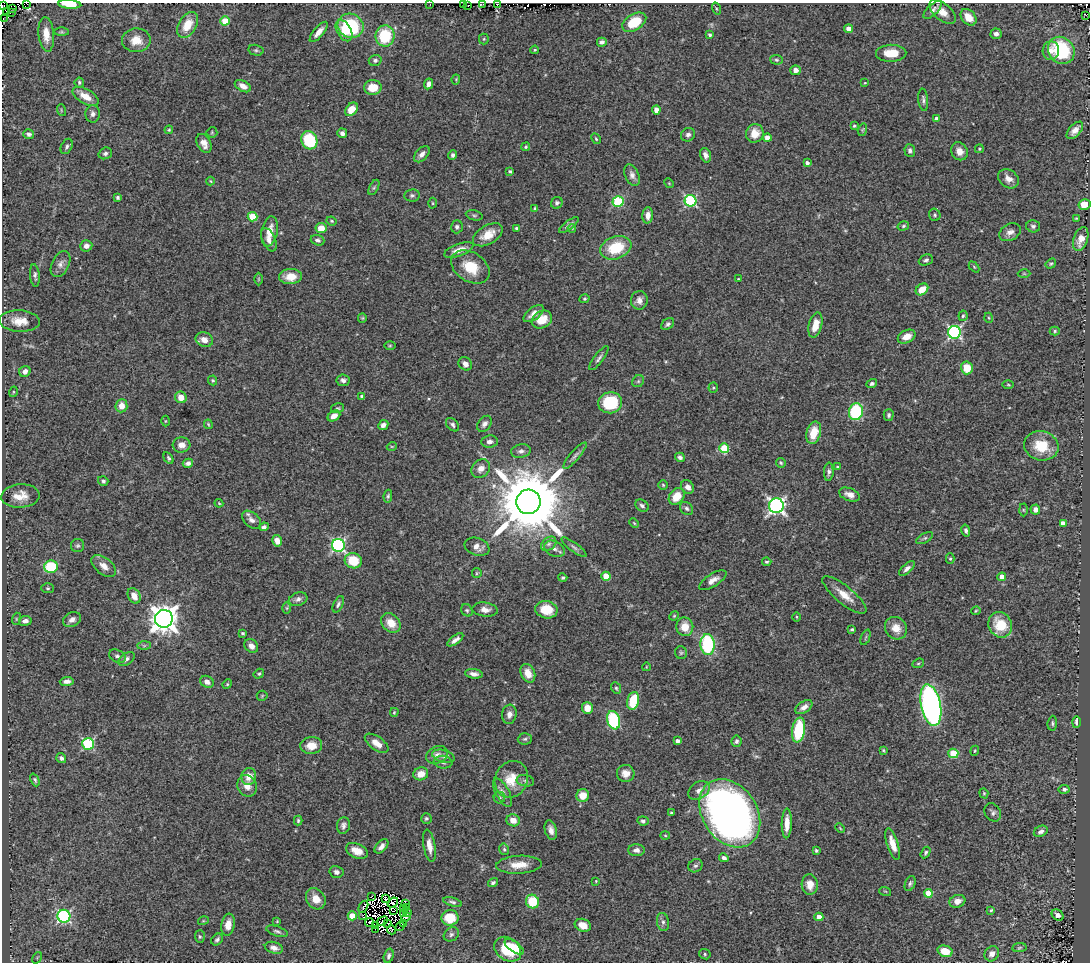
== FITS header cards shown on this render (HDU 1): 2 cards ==
NAXIS1  =                 1088
NAXIS2  =                  960

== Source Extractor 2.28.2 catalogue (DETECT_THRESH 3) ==
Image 1088 x 960 px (HDU 1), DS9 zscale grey, 1 PNG px = 1 image px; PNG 1092 x 964 px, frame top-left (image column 1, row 960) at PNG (2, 3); each listed source drawn as its Kron ellipse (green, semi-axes under 4 px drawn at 4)
Background 0.545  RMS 0.027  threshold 0.0819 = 3 sigma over >= 5 px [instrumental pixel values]
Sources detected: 384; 14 with non-positive FLUX_AUTO (blend fragments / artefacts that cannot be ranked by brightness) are neither listed nor drawn; the other 370 listed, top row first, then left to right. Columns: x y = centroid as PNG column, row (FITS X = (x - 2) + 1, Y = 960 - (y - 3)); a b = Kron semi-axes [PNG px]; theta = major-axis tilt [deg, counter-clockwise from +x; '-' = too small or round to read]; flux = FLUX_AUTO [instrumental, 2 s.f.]
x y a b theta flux
27 4 3 2 - 15
70 4 11 4 -4 25
430 4 2 2 - 1.1
464 4 2 2 - 9.5
483 4 3 2 - 2.5
497 4 3 2 - 84
2 6 3 2 - 55
468 6 2 2 - 9.4
13 8 2 2 - 8.1
716 9 6 3 -71 1.9
932 10 11 5 45 7.1
6 12 2 2 - 13
12 12 3 2 - 48
942 12 16 8 -39 18
1086 16 3 2 - 2.4
968 17 9 6 -46 24
4 19 2 2 - 24
225 21 4 4 - 45
634 22 13 8 31 59
187 25 14 8 60 38
350 26 13 12 - 130
849 29 4 4 - 14
344 31 12 7 -60 18
61 32 7 4 0 2.4
319 32 12 5 50 13
46 34 17 7 -85 20
996 34 5 5 - 7.1
710 35 4 3 - 4.3
385 36 10 9 - 86
484 39 5 5 - 2.3
136 40 14 12 1 23
602 42 5 4 - 5.4
256 50 7 5 -14 3.7
535 50 4 3 - 2.1
1061 50 14 12 -48 110
1051 51 9 8 - 12
891 53 15 8 1 34
375 60 6 5 - 4.6
776 60 6 4 -4 3
795 70 5 5 - 11
456 79 5 3 - 1.8
79 82 5 4 - 3.3
865 83 3 2 - 1.4
428 84 5 4 - 8.2
243 86 9 5 -29 13
373 87 9 7 -1 30
86 96 14 7 -30 24
923 100 11 5 -84 5.2
351 109 7 5 51 27
61 110 6 3 -72 2
656 110 4 4 - 15
93 114 8 7 - 7.5
937 119 4 4 - 9.3
854 126 4 3 - 2.4
169 130 4 3 - 2.3
862 130 6 4 72 2.4
1075 130 10 6 47 12
212 132 5 5 - 2.2
342 133 5 4 - 7.2
755 133 9 8 - 22
29 134 5 4 - 5.1
688 135 7 6 - 5.5
767 138 4 4 - 16
596 139 6 4 -62 2.2
309 140 9 8 - 120
204 143 10 6 -60 13
67 146 8 5 65 4.9
526 147 4 4 - 2.6
979 149 4 4 - 2.7
910 150 6 5 - 5.3
959 151 9 8 - 14
105 153 7 5 19 5.5
422 154 9 6 47 9.7
453 155 5 4 - 4.6
705 155 7 5 -71 8.5
807 163 4 3 - 6.3
510 171 3 3 - 3.2
632 175 11 6 -66 9.2
1008 179 11 8 -33 13
210 181 4 4 - 1.8
669 183 5 4 - 2
374 187 8 4 63 3.4
412 195 8 6 8 4.4
118 197 4 3 - 3.4
618 201 5 5 - 160
690 201 6 5 - 230
433 203 5 3 - 2
557 203 6 5 - 4
1084 204 6 5 - 37
535 209 4 3 - 2.7
474 215 8 5 -12 3.2
648 215 8 5 86 10
935 215 6 5 - 3.3
253 217 5 4 - 51
1076 218 3 2 - 1.5
332 221 5 3 - 2.2
569 225 12 3 38 6.4
903 226 6 4 17 2.9
1033 226 7 6 - 4.6
457 227 6 6 - 5
321 228 5 5 - 24
517 228 4 3 - 3.4
572 228 4 3 - 1.9
269 231 15 8 79 23
1010 232 11 8 29 11
488 235 16 9 31 29
1081 239 12 7 72 20
269 240 12 6 -66 11
318 240 7 5 -18 5
86 246 6 5 - 9.5
616 248 16 11 20 69
459 250 15 6 20 17
926 260 7 5 23 4.5
60 264 14 8 63 11
1051 264 6 4 34 2.7
470 267 21 14 -33 52
974 267 6 4 -46 2.2
1024 274 6 4 -1 2.5
35 275 11 5 -84 5.4
290 277 11 7 1 24
258 279 6 4 90 2.1
738 279 3 2 - 1.3
922 289 7 5 39 27
585 299 5 4 - 2.2
639 300 9 8 - 11
534 314 12 6 36 14
963 316 5 4 - 3
362 318 5 4 - 2.1
989 318 5 3 - 1.9
542 320 11 8 30 32
20 321 20 10 -3 28
668 324 7 5 37 4.9
815 325 13 6 76 27
1055 331 5 4 - 2.6
954 332 6 6 - 330
907 337 9 6 26 18
204 340 9 7 -23 15
390 346 5 3 - 2
599 358 14 4 52 6
465 364 7 6 - 9.7
967 368 6 6 - 34
25 371 6 5 - 9.3
213 380 5 4 - 2.7
343 380 6 5 - 6.5
638 381 6 5 - 3.2
872 384 5 4 - 4.5
1008 385 5 3 - 2.1
713 388 5 4 - 2.6
13 392 5 3 - 1.9
362 396 3 3 - 3.8
181 397 6 5 - 21
610 403 12 10 11 97
121 406 6 6 - 20
338 408 7 4 13 2.9
856 412 8 7 - 140
889 415 6 5 - 3.7
334 416 7 5 34 14
165 421 5 3 - 1.7
208 424 5 3 - 2.2
484 424 9 6 53 6.9
383 425 5 4 - 7.4
453 425 8 5 -48 4.6
814 433 11 7 74 36
489 442 8 6 6 8
181 445 9 7 5 12
392 446 5 3 - 1.6
1041 446 17 14 -14 54
724 448 5 5 - 67
521 451 10 6 11 7
575 456 16 4 49 7
680 457 5 4 - 6.2
168 458 6 4 -60 3.6
188 463 5 4 - 6.6
781 463 5 4 - 2.4
838 467 3 3 - 3.1
481 468 10 8 45 14
829 472 9 5 86 5.7
103 481 5 4 - 4.3
663 485 5 5 - 2.3
688 487 7 6 - 9
850 495 11 6 -20 12
20 496 19 11 4 27
388 496 6 4 81 3
677 496 9 7 49 34
528 502 12 12 - 23000
219 503 4 3 - 1.7
642 506 7 5 -35 5.5
776 506 7 7 - 610
687 508 7 5 -45 4.6
1023 510 6 4 -88 2.5
1035 510 5 5 - 10
252 520 11 7 -43 9.5
634 523 5 3 - 1.9
1063 523 4 4 - 12
264 527 5 4 - 5.2
966 531 6 4 -78 5
925 538 9 4 27 3.6
277 541 6 5 - 12
549 544 8 6 40 6.3
338 545 6 6 - 340
78 546 7 6 - 3.8
477 547 13 8 -20 15
574 547 15 4 -37 6
554 549 11 7 -26 11
950 559 5 4 - 2.5
353 561 8 7 - 53
767 562 4 3 - 2.4
104 566 14 8 -38 15
51 567 7 6 - 95
907 568 9 4 41 7.3
477 573 5 4 - 2.1
606 576 4 4 - 34
1002 577 4 4 - 21
563 578 5 4 - 2.5
713 580 15 6 33 13
48 588 6 5 - 2.9
844 595 27 9 -39 28
134 596 8 6 -61 17
298 599 9 6 18 7
338 604 9 4 66 4.8
287 608 5 3 - 2
467 610 6 5 - 3.5
485 610 13 7 -7 12
546 610 11 8 -10 40
976 611 4 3 - 1.8
674 616 5 4 - 2.1
796 617 5 3 - 1.9
16 619 6 4 72 2.2
164 619 9 9 - 2400
72 620 9 7 26 8.6
25 621 6 5 - 7.6
391 623 11 8 -45 26
1000 625 13 11 -59 51
685 627 9 8 - 28
896 628 12 10 -46 24
852 629 3 3 - 2.8
242 633 4 3 - 2.4
865 637 8 2 69 1.8
455 640 9 4 37 8.4
708 645 10 7 -87 150
144 646 7 4 0 3.6
251 646 7 6 - 12
681 653 6 6 - 3.3
117 656 9 6 -27 6
126 659 9 5 35 6.3
918 663 6 4 21 2.5
646 667 4 3 - 1.3
528 673 10 7 -68 21
259 674 5 4 - 2.9
474 674 9 4 -7 8.4
67 681 7 4 5 9.1
207 682 7 5 -30 11
227 684 5 4 - 2.3
616 688 6 5 - 3.1
262 696 5 5 - 2.1
633 701 9 6 78 63
931 705 21 10 -79 700
804 707 9 5 34 8.8
587 708 6 5 - 22
394 712 4 3 - 2.2
509 714 9 7 81 10
613 720 9 6 -73 140
1076 722 6 3 90 6
1052 723 7 5 86 3.3
799 730 12 6 81 100
525 739 7 5 4 3.7
678 741 4 3 - 7.7
736 741 6 5 - 4.3
377 743 13 6 -35 20
88 744 6 5 - 190
311 745 11 8 6 23
883 750 4 3 - 2
975 751 5 4 - 2.3
953 753 5 5 - 85
437 755 11 8 23 12
443 756 11 6 -16 8.6
61 758 5 4 - 5.1
443 762 9 6 -6 7.1
626 773 9 8 - 15
421 774 7 6 - 21
249 776 8 7 - 22
511 779 19 16 66 41
35 780 7 4 -67 3.6
525 781 9 5 -10 4.9
247 786 11 9 -67 18
1064 789 5 4 - 6.4
699 790 11 8 36 13
503 793 16 6 -61 11
984 793 5 4 - 2.1
583 796 6 6 - 26
499 798 6 5 - 3.7
993 812 10 7 -57 6.1
671 813 3 3 - 2.2
730 813 37 27 -56 1300
426 818 5 5 - 3.2
298 820 5 3 - 2.6
513 820 7 6 - 16
643 821 6 4 -6 4.1
787 823 15 5 88 23
343 825 8 6 78 6.3
840 828 5 3 - 1.8
551 830 10 6 -75 11
1041 831 7 5 27 8.5
665 835 5 3 - 1.9
893 844 16 5 -72 23
381 846 8 5 46 8.5
429 846 16 5 -80 16
504 849 6 4 -75 3.3
636 850 8 6 0 7.8
357 851 11 7 -24 21
816 851 3 3 - 3
926 853 6 4 59 3.4
724 858 5 4 - 6.6
519 865 23 9 3 29
695 866 7 6 - 4.3
336 872 7 6 - 6.9
596 881 4 3 - 1.5
493 883 5 4 - 4
910 883 8 5 68 4.1
810 884 10 8 -86 20
885 891 6 3 -18 2
928 893 4 4 - 33
372 896 2 2 - 4.7
316 899 11 9 -55 22
385 899 4 2 - 3.8
957 901 8 6 18 14
393 902 6 3 40 0.37
453 902 10 4 -17 4.7
532 902 7 6 - 64
405 903 3 3 - 5.6
363 907 6 2 58 0.69
407 907 3 2 - 4.2
404 908 3 3 - 0.79
991 910 4 3 - 2.1
394 911 3 2 - 0.71
407 912 4 2 - 2.1
403 914 3 2 - 2.3
363 915 2 2 - 6.5
1058 915 6 5 - 6.3
64 916 6 6 - 290
352 916 4 4 - 40
406 917 5 3 - 6.7
819 917 4 4 - 20
450 918 8 7 - 50
203 921 5 3 - 1.7
277 921 3 2 - 1.5
382 921 6 2 31 4.4
369 922 4 3 - 1.1
663 922 9 6 -80 6.1
388 923 3 2 - 1.7
404 923 2 2 - 0.63
228 925 11 6 81 16
583 925 8 6 -21 23
375 926 2 2 - 3
400 926 5 2 - 3.4
375 929 3 2 - 4.1
391 930 4 3 - 11
277 931 11 5 -18 4.9
451 934 8 6 37 5.1
200 937 6 5 - 3.2
217 939 6 5 - 4.6
514 947 11 5 -35 24
274 948 9 5 -17 9.5
1019 948 7 4 7 3.1
508 949 14 11 -37 68
945 951 8 5 -15 30
705 954 6 5 - 3
992 954 8 6 54 10
389 956 7 5 73 4.8
37 958 6 4 56 2.3
At the frame edge (FLAGS 8, measured only in part): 7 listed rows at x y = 27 4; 70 4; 430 4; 464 4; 483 4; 497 4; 2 6
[14 non-positive-flux detections neither listed nor drawn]